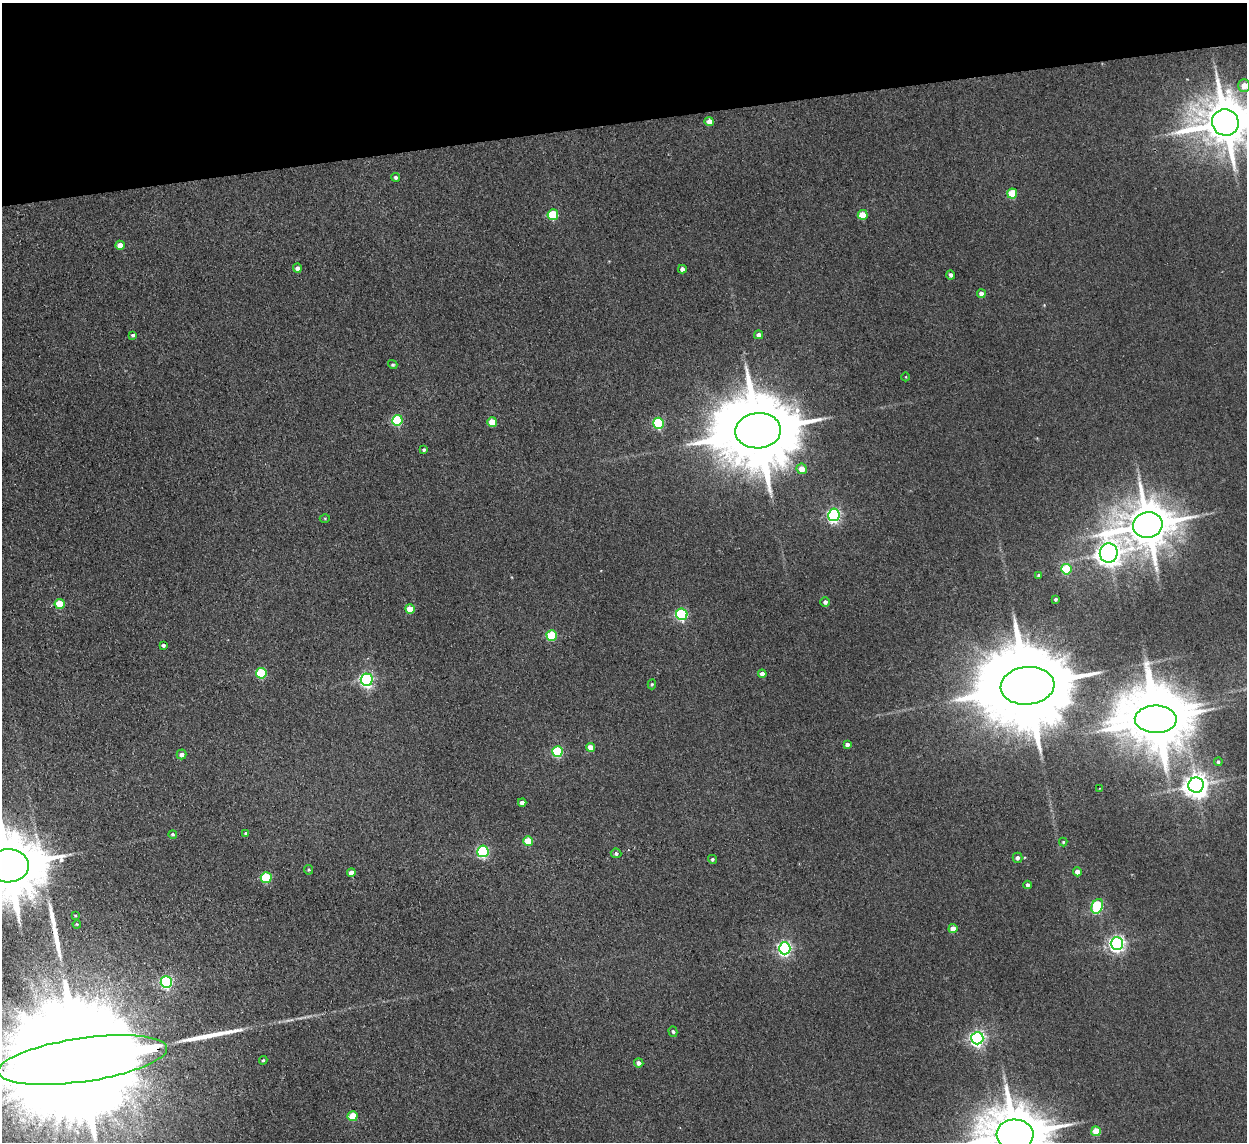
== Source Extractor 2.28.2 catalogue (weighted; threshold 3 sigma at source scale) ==
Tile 3 of 4 x 4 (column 3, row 1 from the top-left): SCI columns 2542-3786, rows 3573-4712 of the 5082 x 4980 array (HDU 1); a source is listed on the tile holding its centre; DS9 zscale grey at full resolution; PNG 1249 x 1144 px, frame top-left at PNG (2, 3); each listed source drawn as its Kron ellipse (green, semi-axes under 4 px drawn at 4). Shown black and unused: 11% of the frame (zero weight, under 2 of 3 exposures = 3% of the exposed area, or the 3 px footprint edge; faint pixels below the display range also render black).
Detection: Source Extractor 2.28.2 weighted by HDU 2 'WHT'; one run over the whole footprint, this tile lists its part. Background 0.0678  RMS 0.0098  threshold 0.044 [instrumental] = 3 sigma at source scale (4.5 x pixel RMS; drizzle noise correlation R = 1.50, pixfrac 1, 0.05/0.05 arcsec/px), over >= 5 px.
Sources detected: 86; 4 inside a brighter object's white glare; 1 cosmic-ray / hot-pixel residue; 3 long thin detections or spike segments (spike, bleed or trail) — neither listed nor drawn; the other 78 listed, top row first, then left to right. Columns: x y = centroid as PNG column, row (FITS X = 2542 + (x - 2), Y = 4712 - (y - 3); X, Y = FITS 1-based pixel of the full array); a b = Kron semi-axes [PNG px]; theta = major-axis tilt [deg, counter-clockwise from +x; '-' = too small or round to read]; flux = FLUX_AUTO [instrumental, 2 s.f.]
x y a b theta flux
1244 86 6 6 - 10
709 121 4 4 - 7.8
1225 122 13 13 - 5000
396 177 4 4 - 2.3
1012 194 5 5 - 29
553 215 5 5 - 46
863 215 5 5 - 18
120 245 4 4 - 8.6
297 268 4 4 - 4.2
682 269 4 4 - 4.3
951 275 4 4 - 3
981 294 4 4 - 5.1
133 335 4 3 - 1.9
759 335 4 4 - 3.9
393 365 5 4 - 1.6
906 377 4 3 - 0.69
397 420 5 5 - 68
492 422 5 5 - 18
658 423 5 5 - 79
758 431 23 17 4 14000
424 450 4 3 - 1.8
802 469 5 5 - 11
834 515 6 6 - 200
325 518 5 3 - 0.8
1148 525 15 12 12 4500
1109 553 9 9 - 910
1066 569 5 5 - 48
1039 575 4 3 - 2.2
1056 599 3 3 - 1.5
825 602 4 4 - 3.2
60 604 5 5 - 28
410 609 5 4 - 18
682 614 6 5 - 110
552 635 5 5 - 49
163 645 3 3 - 1.9
261 673 5 5 - 52
762 674 4 4 - 5.9
367 680 6 6 - 210
652 684 5 4 - 1.3
1027 686 27 19 5 20000
1156 719 21 14 -1 5900
847 744 4 4 - 3.1
590 747 4 4 - 11
557 751 5 5 - 67
181 754 5 5 - 3.7
1218 762 4 4 - 1.6
1196 785 7 7 - 990
1100 788 3 2 - 0.81
522 802 4 4 - 4.5
173 834 4 4 - 1.4
246 834 4 3 - 2.5
528 841 5 5 - 25
1063 842 4 4 - 1.2
483 851 6 5 - 130
616 853 5 5 - 2.2
1017 858 5 5 - 2.9
712 859 4 4 - 1.5
8 866 20 16 1 10000
308 870 5 4 - 1.1
1077 872 4 4 - 7.7
351 873 4 4 - 6
266 877 5 5 - 60
1027 885 4 3 - 2.6
1097 906 8 5 64 90
76 915 3 3 - 0.82
77 924 4 3 - 0.8
953 929 4 4 - 10
1117 944 6 6 - 340
785 948 6 6 - 220
166 982 6 5 - 130
673 1032 5 4 - 1.6
977 1038 6 6 - 290
83 1060 85 22 8 120000
263 1060 4 3 - 1.1
639 1063 5 4 - 3.8
352 1116 5 5 - 23
1096 1131 5 5 - 24
1015 1134 18 15 -4 6700
Overlapping masked pixels (flux is a lower limit): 1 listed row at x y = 83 1060
Isophote crosses this tile's border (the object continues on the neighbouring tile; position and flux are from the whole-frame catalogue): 5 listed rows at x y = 1244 86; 1225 122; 8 866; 83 1060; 1015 1134